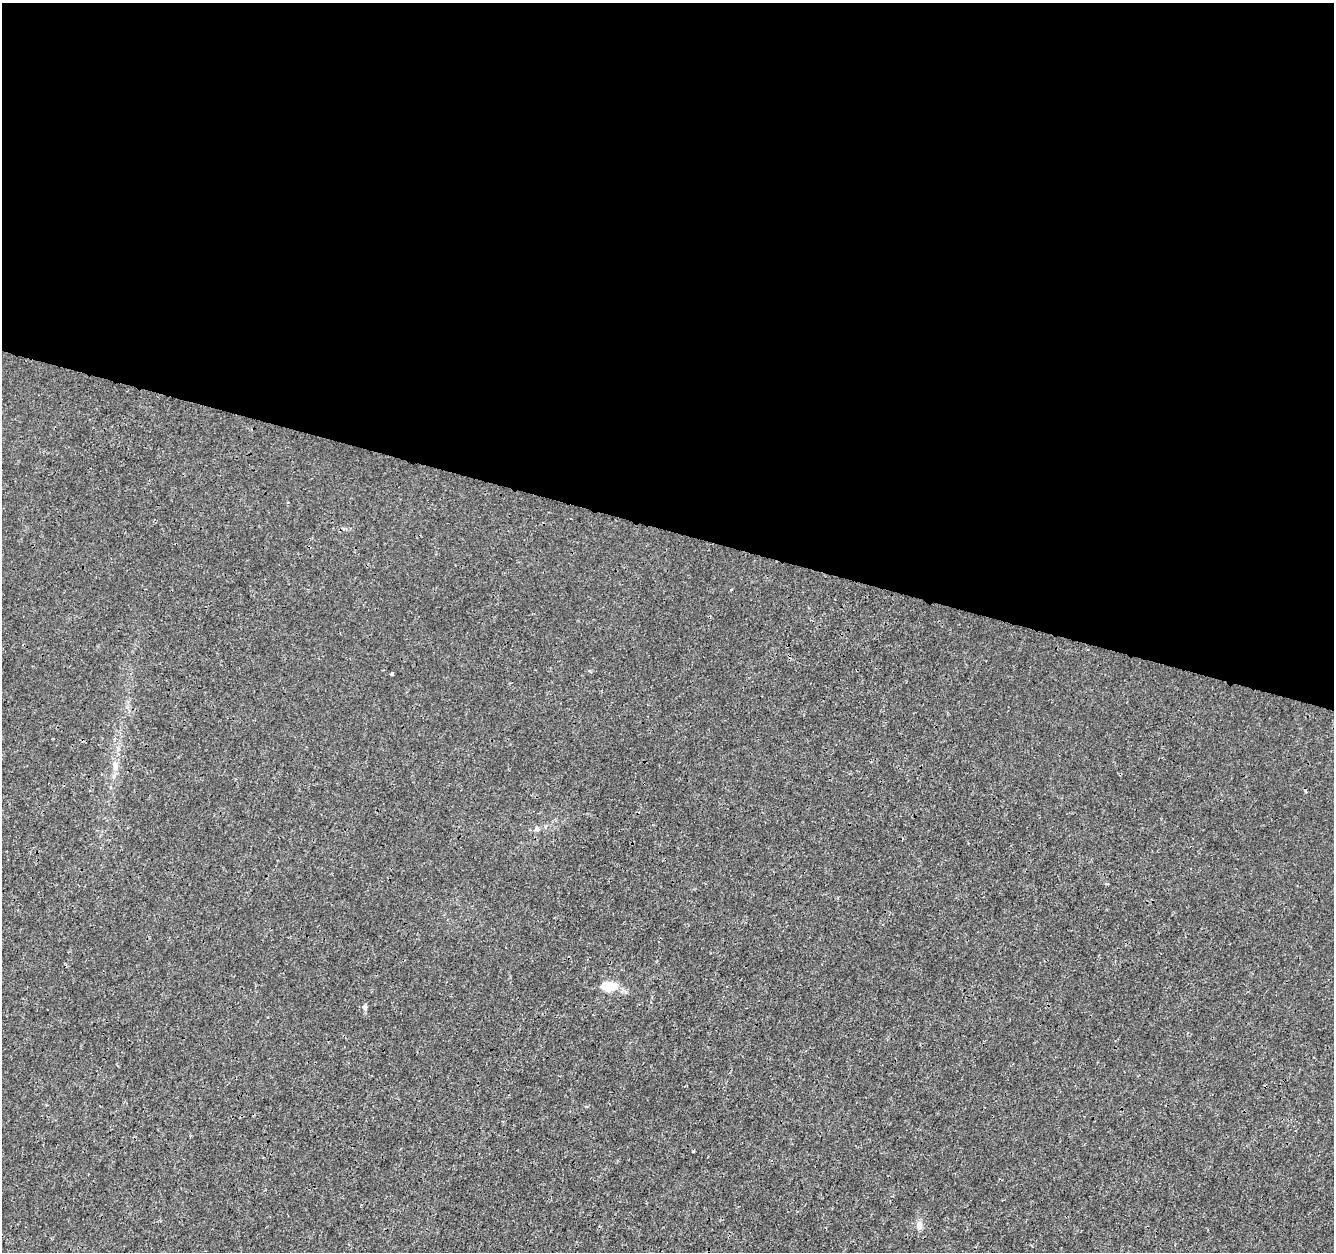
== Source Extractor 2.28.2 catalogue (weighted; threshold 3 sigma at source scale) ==
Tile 3 of 4 x 4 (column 3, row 1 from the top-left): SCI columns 2663-3994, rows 3967-5216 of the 5333 x 5498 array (HDU 1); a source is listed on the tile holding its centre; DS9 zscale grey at full resolution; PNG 1336 x 1254 px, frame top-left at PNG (2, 3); no overlay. Shown black and unused: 42% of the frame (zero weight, under 3 of 4 exposures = <1% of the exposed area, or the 3 px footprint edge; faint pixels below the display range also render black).
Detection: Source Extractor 2.28.2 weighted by HDU 2 'WHT'; one run over the whole footprint, this tile lists its part. Background 7.81e-05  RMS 0.0014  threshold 0.00641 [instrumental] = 3 sigma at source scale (4.5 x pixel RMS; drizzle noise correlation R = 1.50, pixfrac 1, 0.0396/0.0396 arcsec/px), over >= 5 px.
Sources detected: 7; all 7 listed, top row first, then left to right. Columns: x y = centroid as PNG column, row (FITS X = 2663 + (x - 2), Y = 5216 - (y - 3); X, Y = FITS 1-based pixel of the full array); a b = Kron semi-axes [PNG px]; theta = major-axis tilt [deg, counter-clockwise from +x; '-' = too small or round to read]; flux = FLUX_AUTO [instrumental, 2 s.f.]
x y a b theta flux
392 674 3 3 - 0.37
115 765 13 6 -81 0.83
537 829 8 5 -80 0.33
610 986 17 9 -2 3.2
365 1007 7 5 88 0.39
694 1151 3 2 - 0.17
919 1226 11 8 -87 0.8